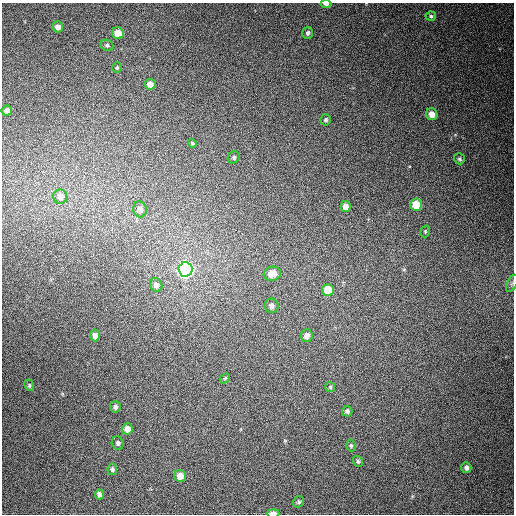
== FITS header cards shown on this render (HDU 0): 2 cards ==
NAXIS1  =                  512
NAXIS2  =                  512

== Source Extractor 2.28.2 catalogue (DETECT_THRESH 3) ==
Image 512 x 512 px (HDU 0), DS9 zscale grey, 1 PNG px = 1 image px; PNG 516 x 516 px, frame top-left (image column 1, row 512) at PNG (2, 3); each listed source drawn as its Kron ellipse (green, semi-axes under 4 px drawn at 4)
Background 429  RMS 11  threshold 34.4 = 3 sigma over >= 5 px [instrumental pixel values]
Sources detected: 42; all 42 listed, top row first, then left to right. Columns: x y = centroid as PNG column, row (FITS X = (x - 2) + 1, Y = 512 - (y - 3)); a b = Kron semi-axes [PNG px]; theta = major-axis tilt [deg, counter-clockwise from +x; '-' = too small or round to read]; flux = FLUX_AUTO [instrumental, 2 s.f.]
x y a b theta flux
326 4 5 3 - 2300
431 16 5 4 - 1100
58 27 5 5 - 3700
118 33 6 6 - 10000
308 33 6 5 - 1700
107 45 6 5 - 1400
117 68 5 4 - 970
150 84 5 5 - 5000
7 111 5 5 - 4400
432 114 6 5 - 6900
326 120 5 5 - 1600
192 143 4 3 - 820
234 157 6 5 - 1300
459 159 5 5 - 1300
60 197 7 7 - 4100
416 205 6 6 - 15000
346 207 5 5 - 4500
140 209 8 7 - 3600
425 231 6 4 73 1000
185 269 7 7 - 330000
272 274 8 7 - 9400
512 283 9 5 64 1900
156 285 7 6 - 2900
328 290 6 6 - 16000
272 306 7 7 - 3100
95 336 6 5 - 3600
307 336 6 6 - 4400
225 378 6 4 43 920
29 385 6 4 -66 1300
330 387 5 5 - 1100
115 407 5 5 - 2200
347 411 5 5 - 1900
127 429 5 5 - 5100
118 443 6 6 - 2000
351 446 6 4 -76 1200
358 461 6 5 - 1300
466 468 5 5 - 2400
112 469 6 4 80 1600
180 476 6 6 - 6700
99 494 5 4 - 3300
299 502 6 5 - 1400
273 513 6 3 0 5300
At the frame edge (FLAGS 8, measured only in part): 3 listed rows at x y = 326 4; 512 283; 273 513